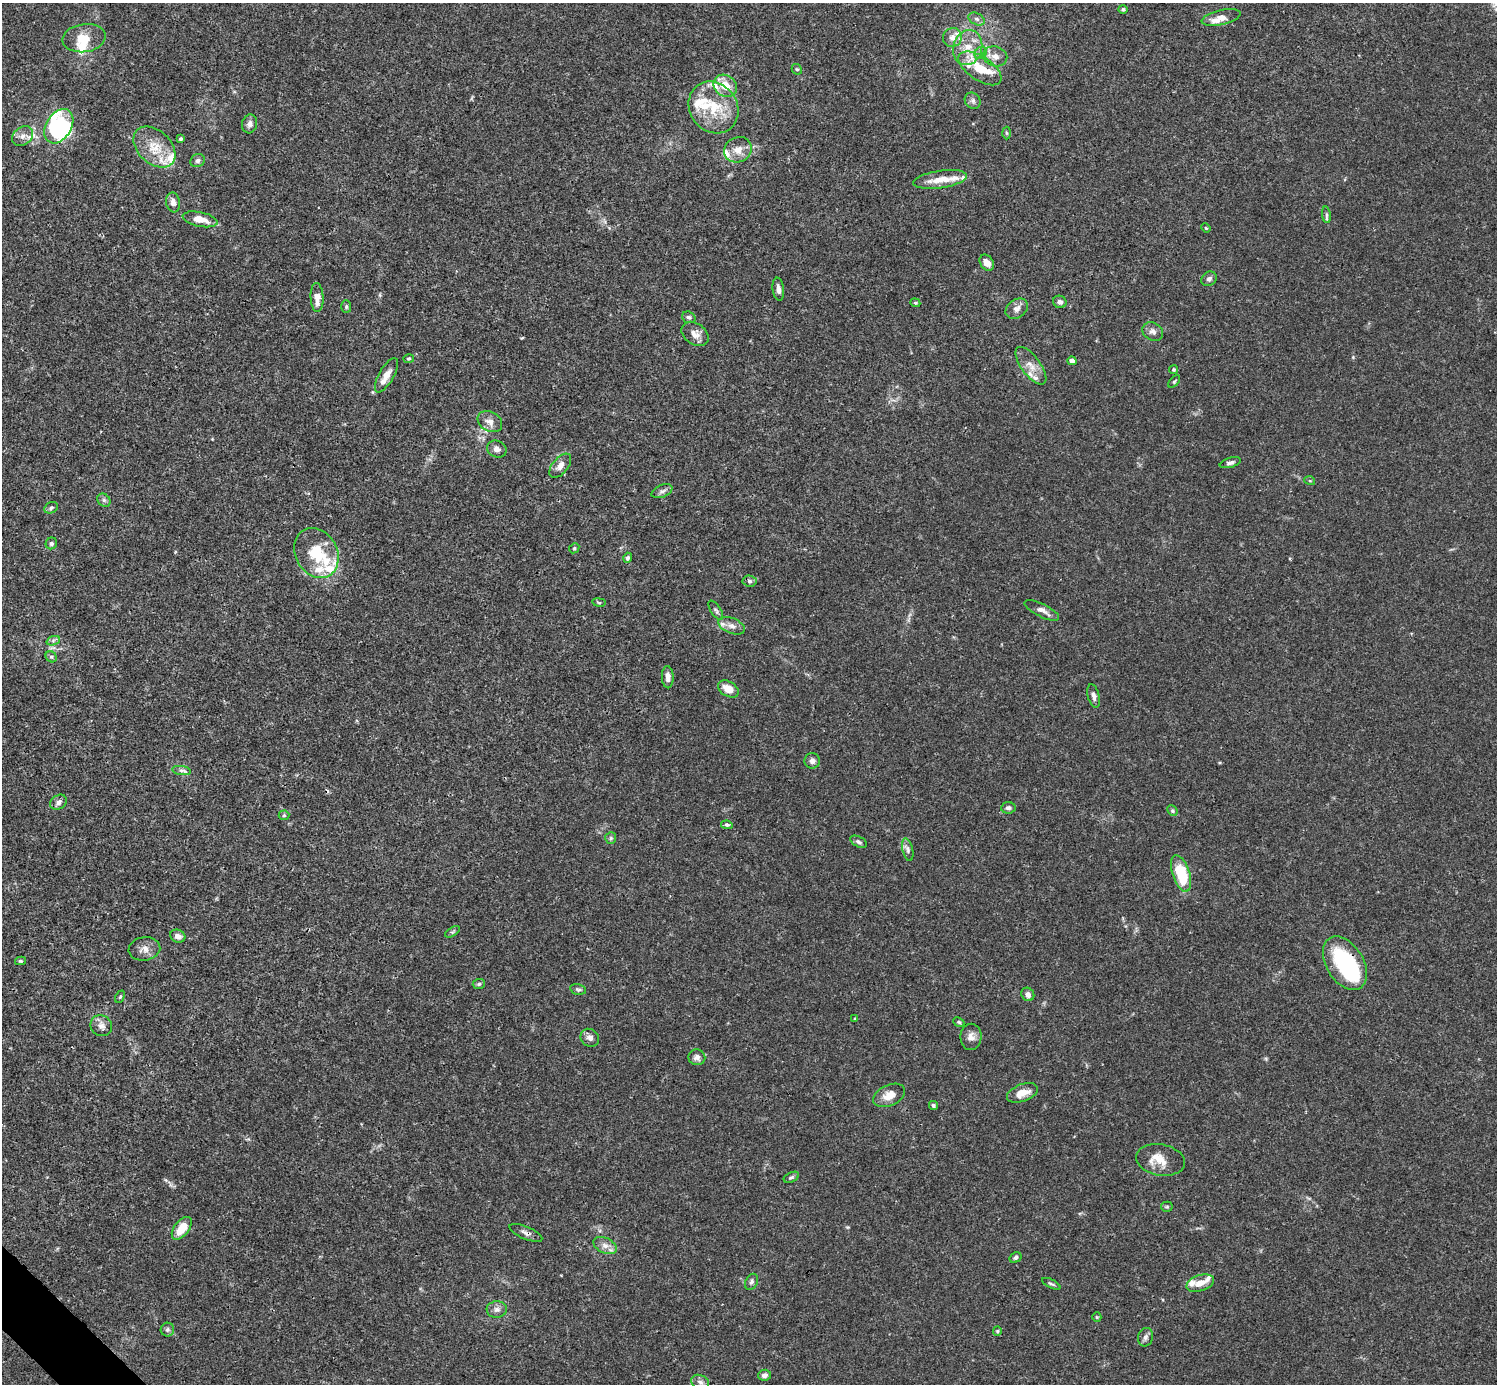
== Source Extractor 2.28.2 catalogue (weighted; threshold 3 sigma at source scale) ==
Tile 7 of 4 x 4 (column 3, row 2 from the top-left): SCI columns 2990-4484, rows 2920-4301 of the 5982 x 5981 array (HDU 1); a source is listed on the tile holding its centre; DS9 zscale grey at full resolution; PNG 1499 x 1386 px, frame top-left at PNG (2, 3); each listed source drawn as its Kron ellipse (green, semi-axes under 4 px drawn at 4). Shown black and unused: <1% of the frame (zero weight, under 3 of 4 exposures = <1% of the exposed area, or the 3 px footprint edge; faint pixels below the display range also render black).
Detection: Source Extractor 2.28.2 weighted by HDU 2 'WHT'; one run over the whole footprint, this tile lists its part. Background 0.0165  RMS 0.0022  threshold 0.00978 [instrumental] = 3 sigma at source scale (4.5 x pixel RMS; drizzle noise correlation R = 1.50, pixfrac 1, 0.05/0.05 arcsec/px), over >= 5 px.
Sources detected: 137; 3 inside a brighter object's white glare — neither listed nor drawn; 23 inside a brighter listed object's ellipse — not listed separately; the other 111 listed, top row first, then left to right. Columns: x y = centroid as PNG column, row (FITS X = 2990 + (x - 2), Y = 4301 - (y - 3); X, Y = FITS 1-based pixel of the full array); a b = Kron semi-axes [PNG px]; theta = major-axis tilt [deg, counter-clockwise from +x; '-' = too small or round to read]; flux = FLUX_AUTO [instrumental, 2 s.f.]
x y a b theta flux
1123 9 5 4 - 0.39
1221 18 20 7 13 2.2
977 19 9 5 -27 0.68
84 38 22 14 8 3.9
952 38 10 9 - 1.7
968 48 18 14 75 4
981 53 7 5 46 0.59
995 56 12 10 -20 1.8
980 68 25 12 -33 5.8
797 69 5 4 - 0.31
725 86 12 10 -34 3.4
973 101 8 7 - 0.7
713 107 27 23 -53 9.1
249 124 9 7 76 0.97
59 126 19 12 58 7.5
1006 133 6 4 -88 0.28
23 136 11 9 37 1.5
181 139 4 4 - 0.38
154 147 24 16 -42 5.3
738 150 14 12 29 2.6
198 161 7 6 - 0.7
940 179 27 8 8 3.4
173 202 10 7 -80 1.2
1326 215 8 4 -82 0.45
200 219 18 7 -12 2.9
1206 228 5 4 - 0.2
987 263 9 6 -55 1.5
1209 279 8 6 34 0.7
778 289 11 5 -82 1
317 297 14 6 -87 2.1
1060 302 7 6 - 0.77
915 303 5 4 - 0.26
346 307 6 5 - 0.35
1017 309 12 9 37 1.2
689 317 7 5 -20 0.53
1153 332 11 8 -29 1.1
695 334 15 10 -36 1.7
409 359 5 4 - 0.31
1072 361 4 4 - 0.84
1031 366 22 9 -53 2.5
1174 369 4 4 - 0.32
386 375 19 7 60 2.1
1174 382 7 4 47 0.31
490 422 13 9 -30 1.6
497 449 10 8 -23 1.1
1230 463 11 5 16 0.71
560 466 14 7 50 1.5
1310 481 5 3 - 0.21
662 491 11 6 23 0.7
104 500 7 6 - 0.52
51 508 7 5 28 0.55
51 543 6 5 - 0.51
574 548 5 4 - 0.28
316 553 26 21 -60 8.3
628 558 5 4 - 0.54
749 581 7 5 -5 0.51
599 602 7 3 -9 0.23
716 610 11 5 -57 0.52
1042 610 19 6 -26 1.4
732 626 14 7 -21 1.3
53 641 7 4 20 0.49
51 657 6 5 - 0.42
668 677 11 6 -88 1.2
728 689 11 7 -30 2.8
1094 696 12 5 -75 0.93
812 761 8 7 - 0.8
181 770 9 4 -8 0.63
59 802 9 7 35 0.91
1008 808 7 5 6 0.72
1172 811 6 4 -46 0.32
284 815 5 5 - 0.34
727 825 6 4 -8 0.38
611 838 6 5 - 0.39
859 842 9 5 -26 0.51
908 850 11 5 -77 0.74
1181 873 19 8 -72 9
452 932 8 4 31 0.36
178 936 8 6 -25 1
144 949 16 11 8 1.7
20 961 5 4 - 0.31
1345 963 29 18 -59 22
479 984 6 5 - 0.42
578 989 8 5 -13 0.42
1028 994 7 6 - 0.98
120 997 7 4 63 0.29
855 1019 4 4 - 0.2
959 1022 6 4 -24 0.33
101 1026 11 10 - 1.3
971 1037 13 10 89 1.4
590 1038 10 8 -38 1.1
697 1057 8 8 - 1.1
1022 1093 16 8 20 2.7
889 1095 17 10 24 2.6
933 1105 4 4 - 0.42
1160 1160 24 15 -10 3.6
791 1177 8 5 25 0.41
1167 1207 5 5 - 0.3
182 1228 13 7 52 4.1
526 1233 18 6 -23 0.96
605 1246 12 7 -26 1.4
1015 1257 6 4 33 0.48
751 1282 8 6 63 0.57
1200 1283 14 8 18 2.1
1051 1284 10 3 -27 0.37
497 1309 10 8 1 1
1097 1317 5 4 - 0.23
167 1330 7 7 - 0.54
997 1331 5 4 - 0.24
1145 1337 9 7 72 0.78
764 1375 6 5 - 0.88
700 1382 9 7 -26 0.85
Overlapping masked pixels (flux is a lower limit): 2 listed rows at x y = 1345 963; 526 1233